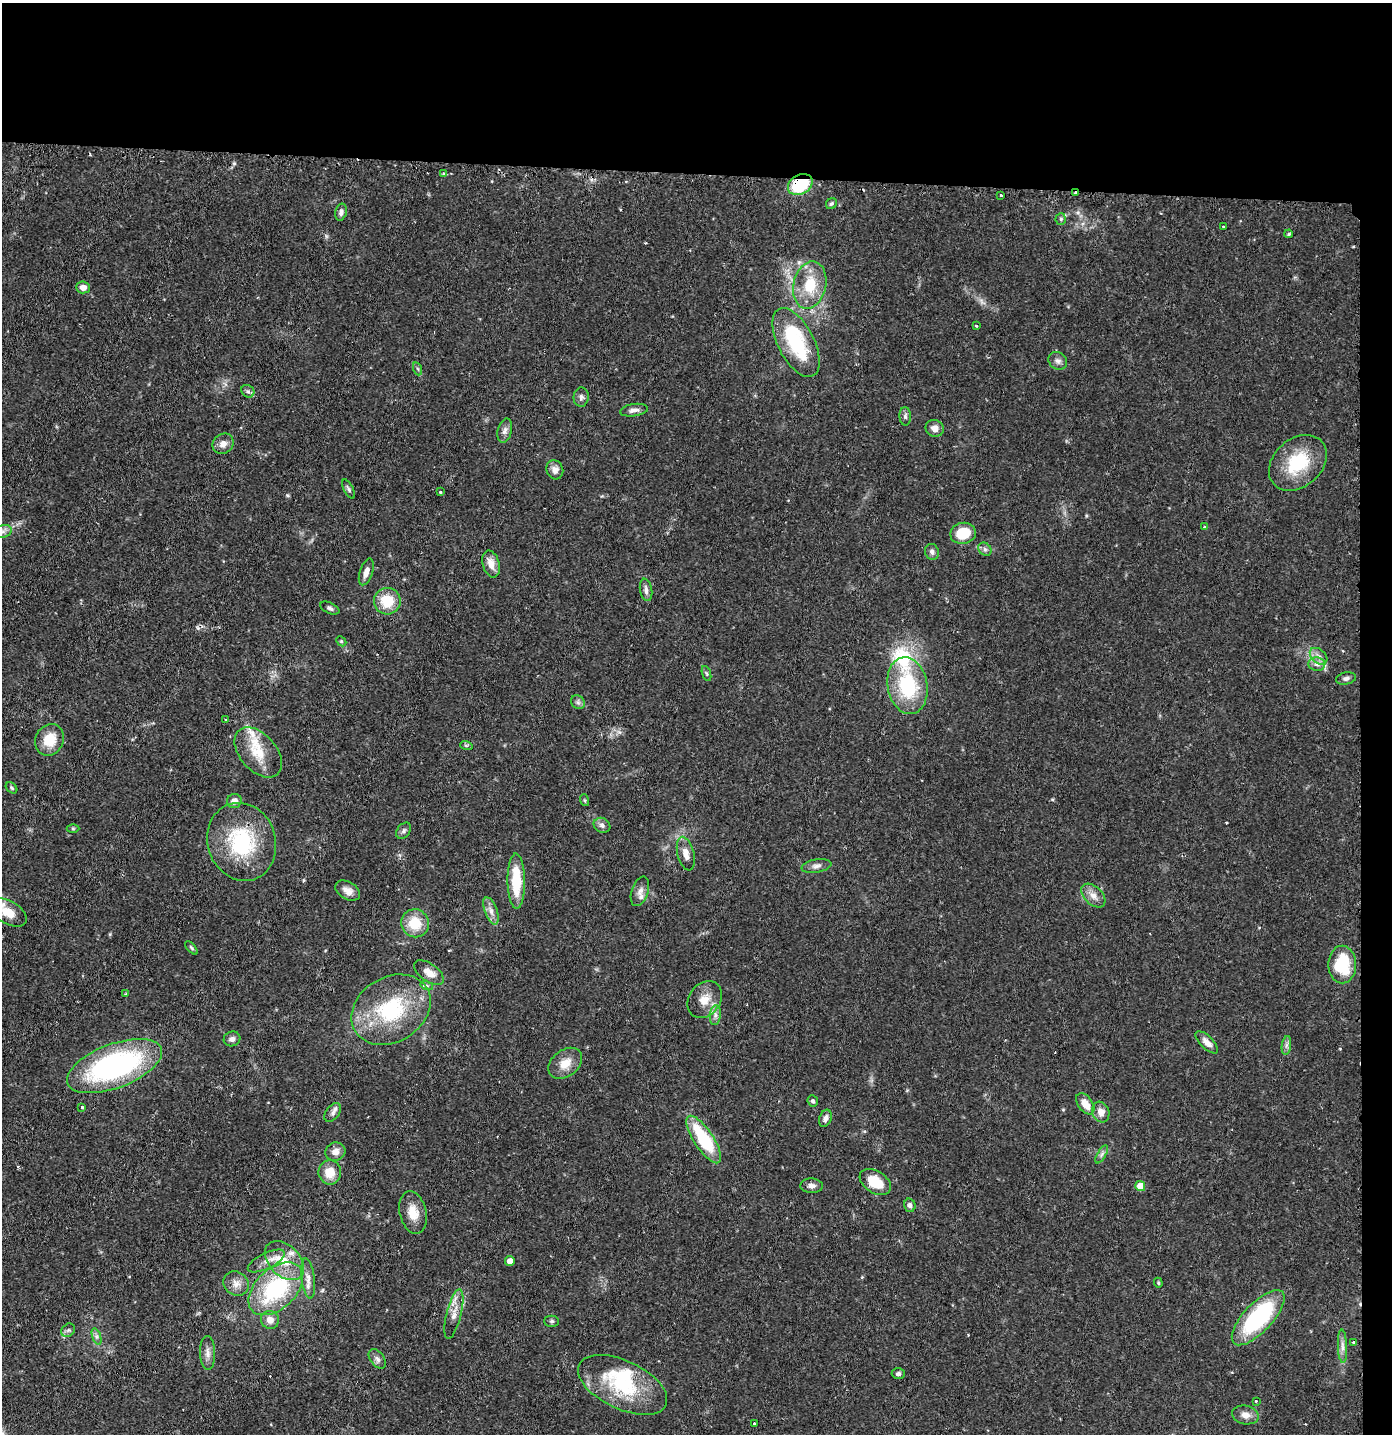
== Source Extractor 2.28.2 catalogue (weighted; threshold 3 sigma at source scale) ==
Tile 3 of 3 x 3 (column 3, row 1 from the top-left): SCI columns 2861-4250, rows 2873-4304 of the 4332 x 4304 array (HDU 1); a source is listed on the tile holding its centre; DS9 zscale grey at full resolution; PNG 1394 x 1436 px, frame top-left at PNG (2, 3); each listed source drawn as its Kron ellipse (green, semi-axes under 4 px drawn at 4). Shown black and unused: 14% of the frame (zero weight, under 2 of 3 exposures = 1% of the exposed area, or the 3 px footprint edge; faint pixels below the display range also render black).
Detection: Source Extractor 2.28.2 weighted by HDU 2 'WHT'; one run over the whole footprint, this tile lists its part. Background 0.131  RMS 0.0054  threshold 0.0245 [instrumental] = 3 sigma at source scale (4.5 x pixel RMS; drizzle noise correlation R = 1.50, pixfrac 1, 0.05/0.05 arcsec/px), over >= 5 px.
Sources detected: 122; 2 inside a brighter object's white glare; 3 cosmic-ray / hot-pixel residue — neither listed nor drawn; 4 inside a brighter listed object's ellipse — not listed separately; the other 113 listed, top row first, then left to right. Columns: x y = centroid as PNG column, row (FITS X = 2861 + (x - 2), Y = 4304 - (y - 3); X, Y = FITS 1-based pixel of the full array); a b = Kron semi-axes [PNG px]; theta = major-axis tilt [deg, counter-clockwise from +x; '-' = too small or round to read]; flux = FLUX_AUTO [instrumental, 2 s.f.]
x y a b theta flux
444 174 4 3 - 1.2
800 185 13 9 30 29
1075 193 3 3 - 1.4
1001 195 3 3 - 0.78
831 204 6 5 - 0.94
341 212 8 5 76 1.8
1061 219 6 5 - 0.93
1223 227 2 2 - 0.47
1289 234 4 3 - 0.66
810 285 24 16 77 18
83 287 7 6 - 3.7
976 326 3 3 - 0.97
796 342 38 18 -63 42
1058 361 10 8 -36 2.3
418 369 6 4 -71 0.85
248 391 7 6 - 1.4
581 397 10 7 87 2.1
634 410 14 6 8 2.8
905 416 9 5 -89 1.6
935 428 9 8 - 3.7
505 430 12 7 77 2.7
223 444 11 9 40 3.9
1298 463 32 24 41 29
555 470 10 8 -64 3.3
349 489 11 5 -62 1.4
440 492 3 3 - 0.8
1204 527 3 3 - 0.43
3 531 9 6 17 2.6
963 533 13 10 12 15
985 549 7 6 - 1.4
932 552 8 7 - 1.9
491 564 14 8 -74 5.2
366 572 14 6 72 3.5
646 590 11 6 -80 2.4
387 601 13 13 - 15
330 608 10 5 -25 1.4
341 641 6 4 -45 0.79
1319 656 10 7 -42 2.9
1317 664 8 6 -4 2.5
706 673 8 3 -71 0.86
1346 678 10 6 12 1.8
907 686 29 20 -80 40
578 702 7 6 - 1.6
225 720 3 3 - 1.1
49 740 16 14 61 12
466 745 6 4 -18 0.74
258 752 29 18 -49 16
12 788 6 4 -42 0.85
584 800 6 4 -71 0.71
234 801 7 7 - 3.5
602 825 9 7 -31 2.2
73 828 6 4 0 0.7
404 831 9 6 52 1.6
242 842 39 34 -72 46
686 854 17 8 -76 5.2
816 866 15 6 11 2.7
516 881 27 9 -89 22
348 891 13 8 -30 3.8
640 891 15 8 71 3.7
1093 895 14 9 -45 4.5
491 911 14 6 -69 3.5
8 912 20 11 -30 9.9
415 923 14 13 - 14
191 948 8 4 -49 0.94
1342 965 19 14 90 28
429 973 17 9 -36 5.8
427 986 6 4 -17 1.1
126 994 4 3 - 0.67
705 1000 20 15 52 8.7
391 1010 42 32 31 50
715 1015 10 5 83 2.2
232 1039 8 7 - 2.1
1207 1042 14 6 -44 3.9
1286 1045 9 4 81 1.7
565 1063 19 13 38 7.9
114 1066 50 22 21 120
813 1101 6 5 - 1.1
1085 1104 12 7 -55 7.4
82 1107 3 3 - 1.4
1101 1112 10 8 -70 4.5
333 1113 10 6 52 2.1
825 1118 9 6 69 2.9
704 1139 27 9 -57 36
335 1152 10 9 - 3.9
1102 1154 10 4 60 1.7
330 1172 12 11 - 8.9
875 1182 17 11 -32 14
812 1186 11 7 -2 2.4
1140 1186 5 5 - 9.3
910 1205 6 6 - 2.1
413 1212 21 13 -76 8.8
266 1261 20 8 26 5
284 1261 23 15 -44 13
510 1261 5 4 - 4.9
308 1278 20 6 -83 4.2
1158 1283 5 4 - 0.73
236 1284 13 11 -36 4.5
276 1289 32 20 43 54
454 1314 25 7 76 5.8
1258 1318 35 14 47 65
270 1320 9 9 - 4.5
552 1321 7 5 -1 1.1
68 1330 7 6 - 1.4
97 1337 8 4 -72 1.3
1354 1342 3 3 - 1
1342 1346 17 4 -88 2.7
208 1353 17 7 -88 3.6
377 1359 11 7 -52 2.2
898 1374 6 5 - 1.3
622 1385 48 24 -25 40
1256 1401 3 3 - 0.56
1245 1415 13 9 -12 4.4
754 1424 3 3 - 0.87
Overlapping masked pixels (flux is a lower limit): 2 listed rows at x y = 800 185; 1075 193
Isophote crosses this tile's border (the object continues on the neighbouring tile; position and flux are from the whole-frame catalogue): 2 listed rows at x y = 3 531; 8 912